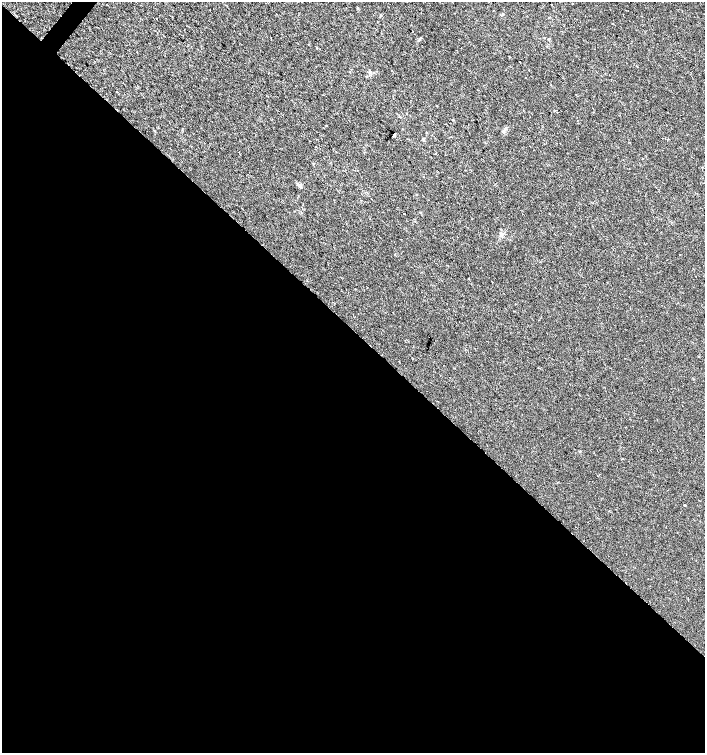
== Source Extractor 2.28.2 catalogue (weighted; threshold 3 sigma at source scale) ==
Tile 14 of 4 x 4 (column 2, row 4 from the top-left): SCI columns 1642-3046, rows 1-1501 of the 6028 x 6010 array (HDU 1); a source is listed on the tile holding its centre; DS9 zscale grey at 2 x 2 block average (1 PNG px = mean of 2 x 2 image px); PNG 707 x 755 px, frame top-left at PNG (2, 2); no overlay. Shown black and unused: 57% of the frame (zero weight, under 2 of 3 exposures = <1% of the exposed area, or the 3 px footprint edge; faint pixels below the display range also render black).
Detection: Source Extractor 2.28.2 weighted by HDU 2 'WHT'; one run over the whole footprint, this tile lists its part. Background 2.31e-04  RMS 0.0021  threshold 0.00961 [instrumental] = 3 sigma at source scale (4.5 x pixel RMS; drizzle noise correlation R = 1.50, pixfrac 1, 0.0396/0.0396 arcsec/px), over >= 5 px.
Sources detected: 22; all 22 listed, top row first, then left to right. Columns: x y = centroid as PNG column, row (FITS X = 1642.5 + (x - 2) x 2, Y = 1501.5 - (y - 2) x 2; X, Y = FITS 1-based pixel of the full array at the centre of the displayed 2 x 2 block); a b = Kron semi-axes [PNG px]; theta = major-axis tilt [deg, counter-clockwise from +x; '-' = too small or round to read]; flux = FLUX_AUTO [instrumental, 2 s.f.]
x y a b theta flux
572 4 2 2 - 0.74
357 8 3 3 - 0.33
503 14 3 2 - 0.28
157 19 2 2 - 0.42
317 48 2 2 - 0.33
520 62 2 2 - 0.91
637 66 2 2 - 0.19
391 70 2 2 - 2
370 72 3 3 - 0.52
116 92 2 2 - 0.37
453 120 2 2 - 0.29
503 132 4 3 - 0.53
394 135 3 2 - 1.5
556 143 2 2 - 0.18
316 146 2 2 - 0.33
435 154 2 2 - 0.2
416 195 3 2 - 0.22
421 212 3 3 - 0.35
404 213 2 2 - 0.63
501 234 5 3 - 0.78
538 368 2 2 - 0.2
685 505 2 2 - 0.29
Diffuse or blended objects may show on this block-average render without a row.